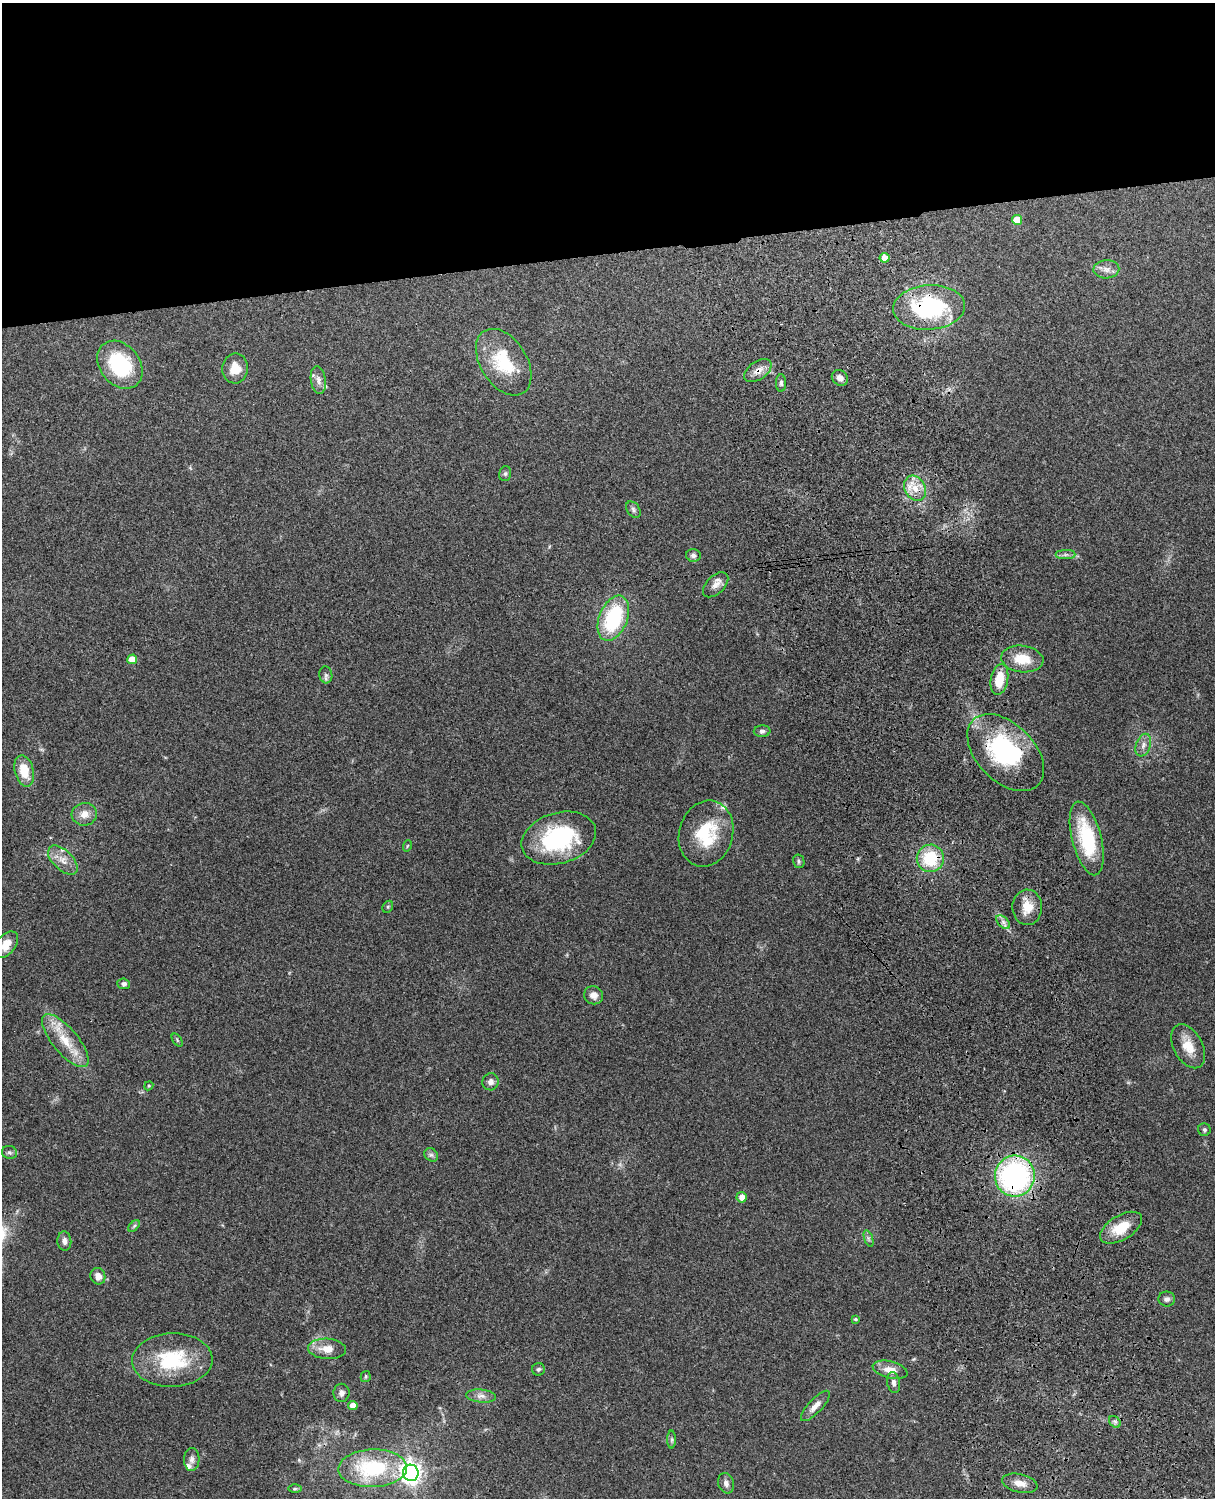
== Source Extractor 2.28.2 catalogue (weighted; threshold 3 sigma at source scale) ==
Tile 2 of 4 x 3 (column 2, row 1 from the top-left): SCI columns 1331-2543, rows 3156-4651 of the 5089 x 4928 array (HDU 1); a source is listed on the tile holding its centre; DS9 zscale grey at full resolution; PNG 1217 x 1500 px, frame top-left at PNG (2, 3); each listed source drawn as its Kron ellipse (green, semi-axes under 4 px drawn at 4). Shown black and unused: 17% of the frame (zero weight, under 3 of 4 exposures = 6% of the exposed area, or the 3 px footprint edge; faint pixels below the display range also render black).
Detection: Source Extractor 2.28.2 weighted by HDU 2 'WHT'; one run over the whole footprint, this tile lists its part. Background 0.261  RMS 0.0088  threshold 0.0397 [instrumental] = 3 sigma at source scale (4.5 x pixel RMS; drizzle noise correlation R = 1.50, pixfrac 1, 0.05/0.05 arcsec/px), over >= 5 px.
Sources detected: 80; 1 inside a brighter object's white glare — neither listed nor drawn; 4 inside a brighter listed object's ellipse — not listed separately; the other 75 listed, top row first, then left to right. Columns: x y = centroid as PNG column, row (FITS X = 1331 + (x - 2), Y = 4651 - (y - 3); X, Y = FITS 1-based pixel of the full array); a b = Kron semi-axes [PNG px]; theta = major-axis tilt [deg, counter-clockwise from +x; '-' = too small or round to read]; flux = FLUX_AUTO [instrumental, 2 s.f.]
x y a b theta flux
1017 220 5 5 - 17
885 258 5 5 - 8.6
1106 269 13 9 2 5.4
929 307 36 22 4 99
504 362 36 23 -57 45
120 365 26 20 -51 65
235 368 15 13 87 15
758 371 15 9 36 7.4
840 378 9 7 -42 4.8
318 380 14 7 -82 5.3
781 383 8 5 -88 2.1
505 474 7 6 - 1.9
915 488 13 10 -61 11
633 510 9 6 -53 2.5
693 555 7 6 - 3.2
1066 555 10 4 0 2.5
716 585 15 9 44 6.3
613 618 24 14 68 71
132 659 5 5 - 15
1022 659 21 13 -6 20
326 675 8 6 -83 2.6
999 679 16 8 80 19
762 731 8 5 5 2.4
1143 745 12 7 71 4.7
1006 753 46 28 -46 100
24 771 16 9 -75 19
84 814 12 11 - 8.5
706 834 33 27 74 45
559 838 38 25 17 89
1087 838 38 14 -76 58
407 846 6 3 71 0.93
930 858 13 13 - 38
63 860 18 10 -44 9.1
799 861 7 6 - 1.9
388 907 6 5 - 1.3
1027 907 18 15 88 15
1003 922 8 5 -45 3.4
6 945 15 9 51 10
124 984 6 5 - 2.6
594 995 9 9 - 5.8
177 1040 7 4 -55 1.2
65 1041 33 12 -50 24
1188 1046 24 14 -62 16
491 1082 8 8 - 3.9
149 1086 5 4 - 0.97
1204 1130 6 6 - 1.8
9 1152 7 6 - 2.2
431 1155 7 6 - 2.2
1015 1176 20 20 - 180
742 1197 5 5 - 6.8
134 1226 7 4 45 1.4
1121 1228 23 12 31 22
868 1238 9 4 -71 1.8
64 1241 9 7 -84 3.7
98 1276 8 7 - 6.4
1167 1299 8 7 - 3.2
855 1319 4 3 - 1.2
327 1349 19 10 -4 12
172 1360 40 27 2 60
538 1369 6 6 - 1.9
890 1370 18 8 -14 9.4
366 1376 5 5 - 1.3
894 1383 10 6 -79 3.3
341 1393 9 8 - 4.2
481 1396 15 6 -5 5.2
353 1405 5 4 - 8.9
815 1406 19 7 47 7.3
1115 1422 6 5 - 1.8
672 1440 9 4 90 1.9
192 1459 11 7 89 4.1
373 1468 34 19 2 70
411 1473 8 7 - 550
726 1483 10 8 -71 4
1020 1483 18 9 -13 8.5
295 1489 7 4 1 1.3
Overlapping masked pixels (flux is a lower limit): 6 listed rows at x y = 929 307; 758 371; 915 488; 1006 753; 930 858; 1015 1176
Isophote crosses this tile's border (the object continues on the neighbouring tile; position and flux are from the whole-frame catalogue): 1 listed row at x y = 6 945